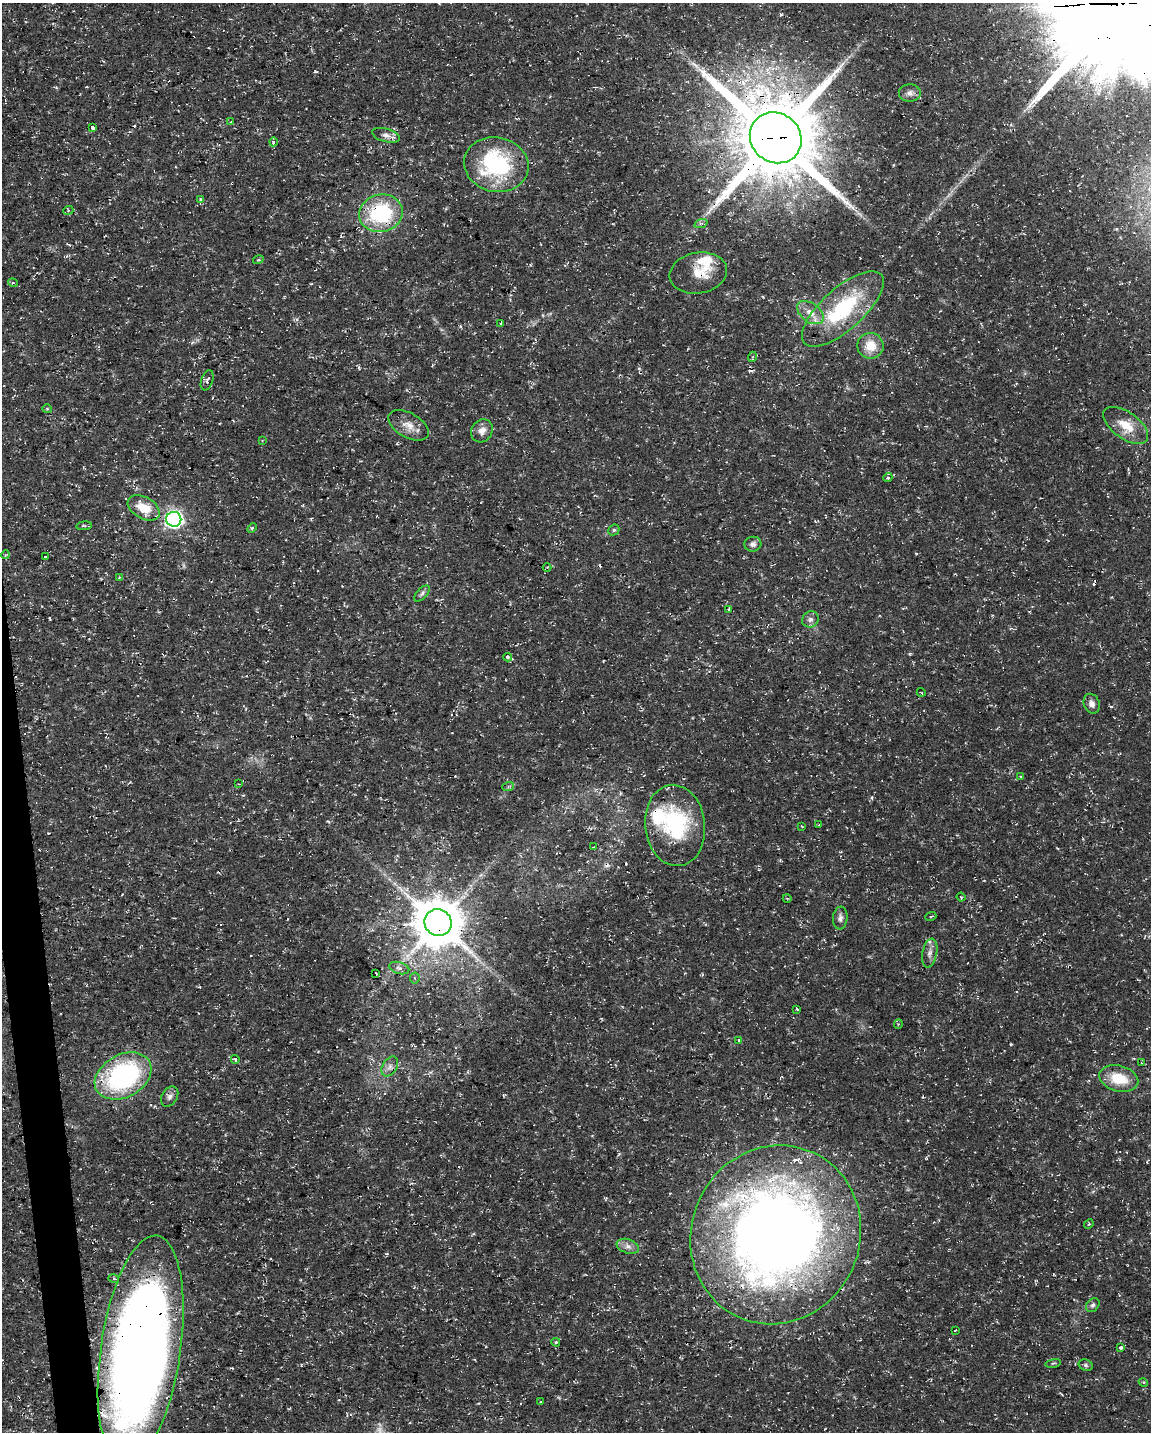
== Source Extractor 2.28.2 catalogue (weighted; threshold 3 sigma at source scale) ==
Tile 7 of 4 x 3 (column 3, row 2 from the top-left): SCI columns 2300-3448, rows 1487-2916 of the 4598 x 4353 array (HDU 1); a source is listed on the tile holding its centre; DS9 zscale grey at full resolution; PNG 1153 x 1434 px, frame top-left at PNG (2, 3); each listed source drawn as its Kron ellipse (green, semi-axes under 4 px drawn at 4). Shown black and unused: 2% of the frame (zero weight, under 3 of 4 exposures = <1% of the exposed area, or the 3 px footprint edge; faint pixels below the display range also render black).
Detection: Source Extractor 2.28.2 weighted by HDU 2 'WHT'; one run over the whole footprint, this tile lists its part. Background 0.0193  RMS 0.0025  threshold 0.0111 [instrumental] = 3 sigma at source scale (4.5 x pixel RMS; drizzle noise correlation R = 1.50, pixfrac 1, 0.0396/0.0396 arcsec/px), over >= 5 px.
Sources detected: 104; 1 too faint to see at this stretch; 1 inside a brighter object's white glare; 14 cosmic-ray / hot-pixel residue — neither listed nor drawn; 8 inside a brighter listed object's ellipse — not listed separately; the other 80 listed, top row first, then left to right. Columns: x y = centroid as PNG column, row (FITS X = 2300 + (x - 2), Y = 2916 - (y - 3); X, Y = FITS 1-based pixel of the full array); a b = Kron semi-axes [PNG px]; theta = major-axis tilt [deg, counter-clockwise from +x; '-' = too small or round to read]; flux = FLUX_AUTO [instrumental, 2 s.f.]
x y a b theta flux
910 93 11 8 4 1.2
231 122 4 4 - 0.29
93 127 4 3 - 6.8
386 135 14 6 -14 1.3
776 138 27 24 -41 3100
273 142 4 3 - 0.77
496 165 32 27 -12 27
200 199 4 4 - 0.38
68 211 5 3 - 0.29
381 213 22 18 13 22
701 223 7 4 18 0.49
258 260 5 3 - 0.28
698 273 29 20 10 5.8
13 283 5 3 - 0.24
843 309 51 21 42 22
810 313 15 9 -37 2.7
501 323 3 3 - 0.28
870 346 13 12 - 4.6
752 357 5 3 - 0.25
207 380 10 6 70 0.84
47 409 4 4 - 0.3
409 425 22 12 -30 3
1126 425 26 13 -36 5
482 431 12 10 55 1.8
262 441 4 2 - 0.19
888 478 5 4 - 0.39
144 508 17 11 -29 5.1
174 519 7 7 - 81
84 526 7 4 7 0.38
252 528 6 3 45 0.26
614 530 6 5 - 0.39
753 544 8 7 - 1.1
5 555 4 3 - 0.24
45 556 3 3 - 0.68
547 567 4 3 - 0.21
119 577 4 4 - 0.28
422 593 10 5 47 0.73
729 609 4 2 - 0.26
810 619 8 7 - 0.99
508 657 4 3 - 0.92
921 692 4 2 - 0.18
1092 704 10 7 -68 1.4
1021 776 3 3 - 0.34
239 784 3 2 - 0.15
508 787 6 4 20 0.43
675 825 41 30 -83 23
818 825 4 2 - 0.19
801 826 3 2 - 0.18
593 847 3 2 - 0.22
961 897 4 3 - 0.29
787 898 4 3 - 0.21
931 916 5 3 - 0.25
840 918 11 7 84 1
438 922 14 13 - 1200
930 953 14 7 78 1.4
399 968 10 6 -15 1
375 973 3 3 - 1.7
415 978 5 5 - 0.44
797 1009 3 3 - 0.26
898 1024 5 4 - 0.31
739 1040 3 3 - 0.73
235 1059 4 4 - 0.46
1142 1063 3 2 - 0.2
390 1067 11 7 59 1.3
123 1076 30 21 29 42
1119 1079 20 13 -14 7
170 1097 11 7 57 1
1089 1224 5 4 - 0.28
776 1235 90 84 65 300
628 1246 11 7 -19 1.3
114 1279 5 3 - 0.29
1093 1305 8 6 48 0.63
955 1330 3 2 - 0.38
556 1342 4 3 - 0.33
1121 1347 4 3 - 1.2
141 1350 115 40 82 340
1053 1363 8 3 12 0.32
1086 1365 7 5 -22 0.53
1143 1382 4 3 - 0.27
541 1402 3 3 - 0.29
Overlapping masked pixels (flux is a lower limit): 7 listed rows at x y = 776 138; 381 213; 675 825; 438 922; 123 1076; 776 1235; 141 1350
Isophote crosses this tile's border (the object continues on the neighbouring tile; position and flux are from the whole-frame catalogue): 1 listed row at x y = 141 1350
Unlisted compact peaks at least as high as the median listed source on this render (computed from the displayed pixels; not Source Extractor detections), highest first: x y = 872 797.